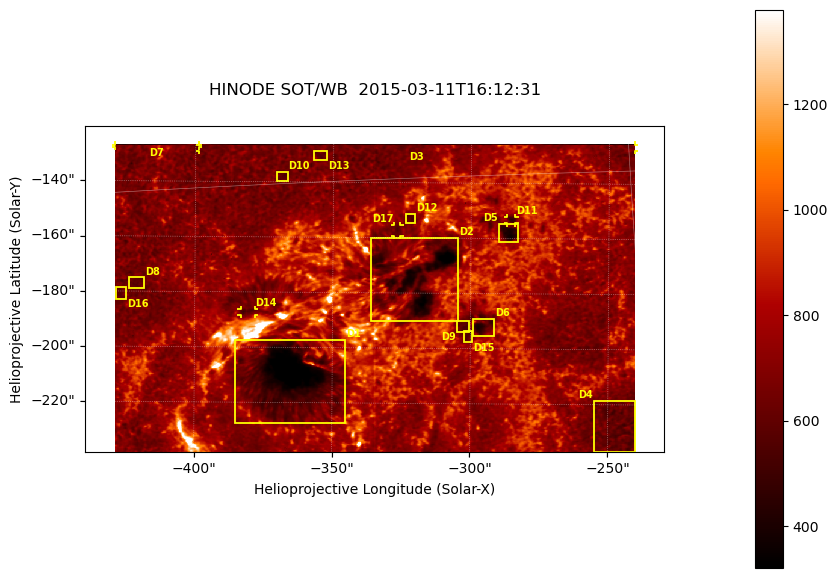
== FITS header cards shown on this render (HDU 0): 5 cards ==
TELESCOP= 'HINODE'
INSTRUME= 'SOT/WB'
DATE_OBS= '2015-03-11T16:12:31.121'
CTYPE1  = 'Solar-X'
CTYPE2  = 'Solar-Y'

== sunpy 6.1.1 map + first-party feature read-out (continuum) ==
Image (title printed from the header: HINODE SOT/WB  2015-03-11T16:12:31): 864 x 512 px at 0.218 arcsec/px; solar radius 966 arcsec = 4431 px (partial field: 0.7% of the solar disc is inside the frame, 100% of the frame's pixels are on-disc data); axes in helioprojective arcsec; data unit not stated in the header (colour bar unlabelled)
Orientation: roll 0.412 deg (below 1 deg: not rotated)
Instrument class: CONTINUUM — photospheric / low-chromospheric filtergram (Ca II H line): granulation and sunspots, dark-feature search
Dark features (sunspots / pores): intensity divided by the frame's on-disc median (partial field: no limb-darkening profile); reference = the frame's on-disc median (the 8%-of-disc-diameter window exceeds this field); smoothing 3 px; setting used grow <= 0.8, no closing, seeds <= 0.8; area >= 110 px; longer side >= 6 px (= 1.3 arcsec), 3 px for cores <= 0.7; partial field; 17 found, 17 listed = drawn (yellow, D1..; 5 of them under ~3 arcsec drawn as corner ticks so the feature stays visible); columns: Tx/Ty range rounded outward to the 1 arcsec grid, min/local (2 s.f., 1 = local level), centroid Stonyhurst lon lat
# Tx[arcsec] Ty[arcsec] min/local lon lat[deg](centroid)
D1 -386..-345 -228..-197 0.35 -24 -19
D2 -337..-304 -191..-160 0.39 -20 -17
D3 -399..-241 -129..-125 0.49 -20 -14
D4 -255..-240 -238..-218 0.68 -16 -21
D5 -290..-283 -162..-154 0.48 -18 -16
D6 -300..-291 -196..-189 0.52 -19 -18
D7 -430..-399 -128..-126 0.56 -26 -14
D8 -424..-418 -179..-175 0.73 -27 -17
D9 -305..-300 -194..-190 0.72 -19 -18
D10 -371..-366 -140..-136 0.73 -23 -15
D11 -287..-284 -155..-152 0.61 -18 -16
D12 -324..-320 -155..-151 0.71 -20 -16
D13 -357..-352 -132..-128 0.73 -22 -14
D14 -384..-378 -189..-186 0.69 -24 -18
D15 -303..-299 -198..-193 0.73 -19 -18
D16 -429..-425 -183..-178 0.75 -27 -17
D17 -328..-325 -160..-155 0.71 -21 -16